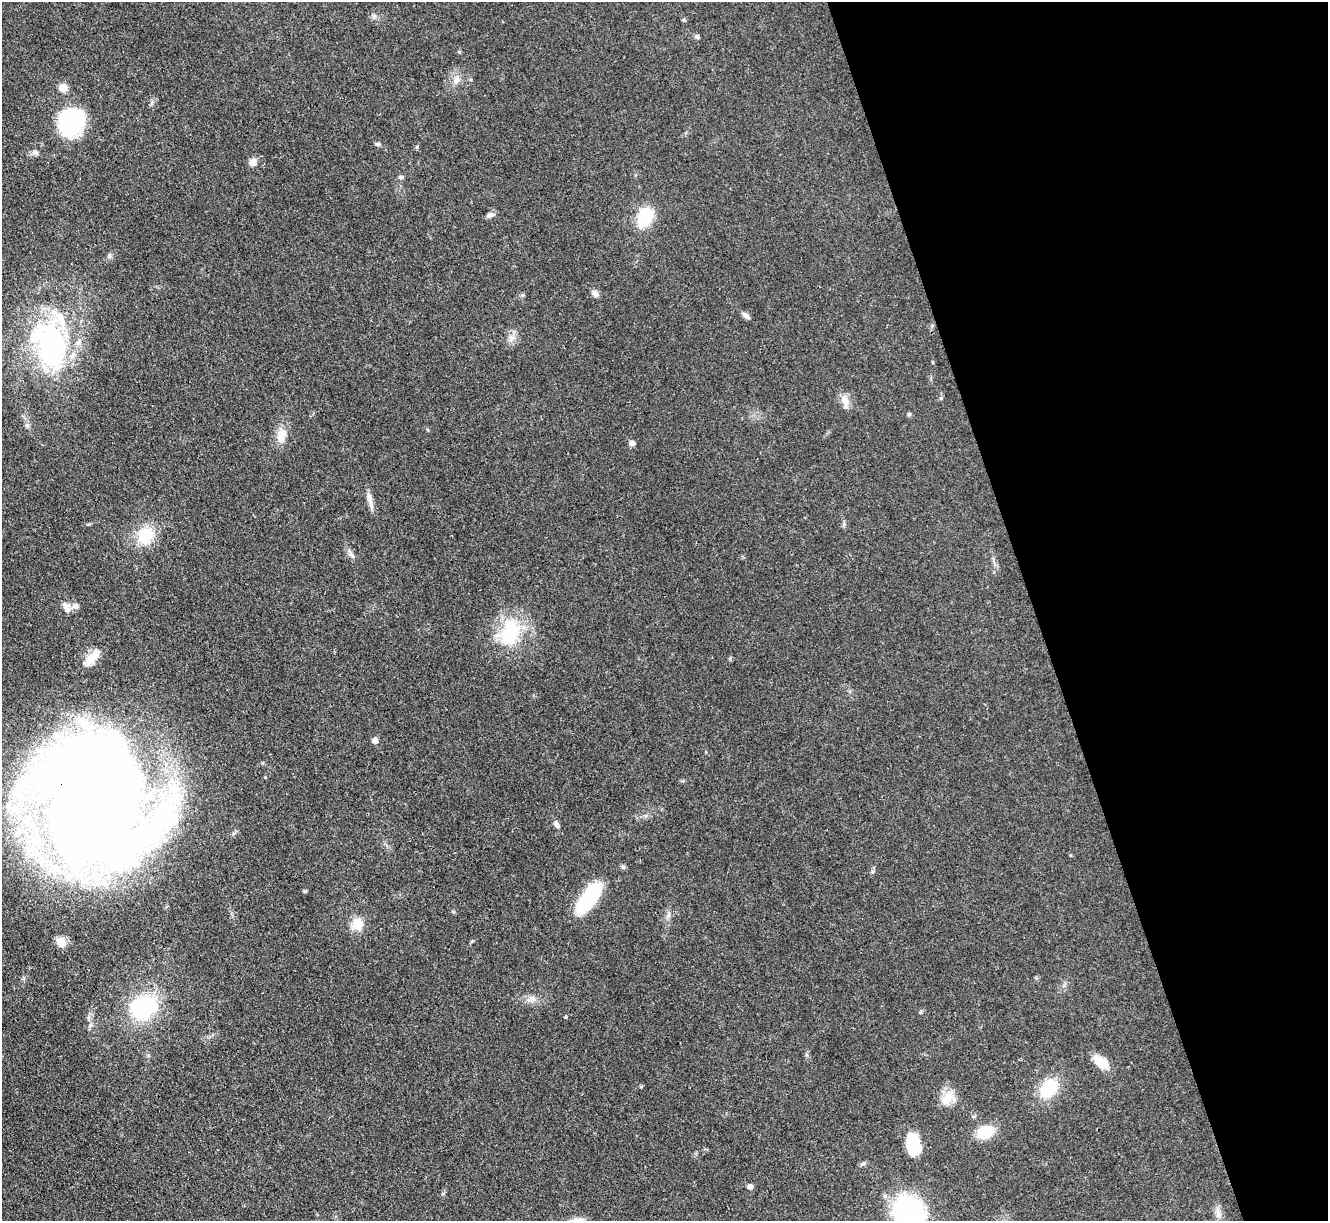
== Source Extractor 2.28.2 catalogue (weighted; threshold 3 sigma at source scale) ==
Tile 12 of 4 x 4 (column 4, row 3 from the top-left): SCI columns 3982-5307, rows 1490-2708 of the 5309 x 5293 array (HDU 1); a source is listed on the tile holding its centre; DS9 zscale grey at full resolution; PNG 1330 x 1223 px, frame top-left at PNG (2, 2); no overlay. Shown black and unused: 22% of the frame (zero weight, under 3 of 4 exposures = <1% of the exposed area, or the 3 px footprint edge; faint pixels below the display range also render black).
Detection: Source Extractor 2.28.2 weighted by HDU 2 'WHT'; one run over the whole footprint, this tile lists its part. Background 0.0855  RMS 0.0062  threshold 0.0281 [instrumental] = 3 sigma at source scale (4.5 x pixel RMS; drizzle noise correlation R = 1.50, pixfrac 1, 0.05/0.05 arcsec/px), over >= 5 px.
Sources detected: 55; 2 inside a brighter object's white glare — not listed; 6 inside a brighter listed object's ellipse — not listed separately; the other 47 listed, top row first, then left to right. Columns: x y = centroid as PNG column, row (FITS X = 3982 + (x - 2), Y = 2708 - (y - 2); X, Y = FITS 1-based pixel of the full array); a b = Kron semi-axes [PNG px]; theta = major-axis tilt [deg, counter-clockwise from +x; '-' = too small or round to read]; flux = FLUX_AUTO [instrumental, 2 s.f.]
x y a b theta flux
374 16 6 6 - 1.5
697 37 6 5 - 1.3
459 52 5 3 - 0.61
456 80 12 8 74 4.2
63 88 5 5 - 18
71 122 33 28 52 50
378 144 7 5 -13 1.1
35 152 9 7 -1 2
253 162 11 9 56 3.5
401 177 7 5 0 1.3
491 215 11 6 15 2.2
645 217 18 12 59 30
595 294 9 7 -53 2.5
746 315 12 5 -37 2.5
512 338 11 6 57 3.1
51 343 59 34 -81 120
933 362 5 3 - 0.5
845 402 21 8 -78 5.2
909 414 6 4 45 0.8
281 435 22 12 81 8.3
632 443 5 5 - 3.6
370 501 24 6 -76 4.8
145 535 18 15 44 22
352 555 10 5 -52 2
75 606 9 8 - 2.4
66 607 15 8 -66 4.1
510 632 37 23 74 37
92 658 27 10 49 8.2
375 740 5 5 - 5
93 804 156 121 -49 1000
557 824 10 6 -66 2.4
623 867 7 5 -58 1.3
589 898 29 11 55 63
669 914 9 4 71 1.5
357 924 12 11 - 11
61 942 13 10 -58 5.7
532 998 12 8 -37 3.6
144 1007 21 16 17 68
1101 1062 20 12 -37 8.8
1048 1088 24 16 47 23
948 1098 21 15 33 9.4
985 1132 14 10 14 23
913 1144 23 13 -82 23
863 1163 8 5 20 1.3
750 1187 5 5 - 3.4
909 1212 35 29 -46 78
1218 1213 16 8 -80 4
Overlapping masked pixels (flux is a lower limit): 1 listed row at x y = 93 804
Isophote crosses this tile's border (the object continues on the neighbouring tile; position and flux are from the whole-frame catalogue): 2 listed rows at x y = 93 804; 909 1212
Unlisted compact peaks at least as high as the median listed source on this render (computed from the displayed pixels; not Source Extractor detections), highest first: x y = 305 891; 417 147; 27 425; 941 398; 641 1087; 453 912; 522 295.